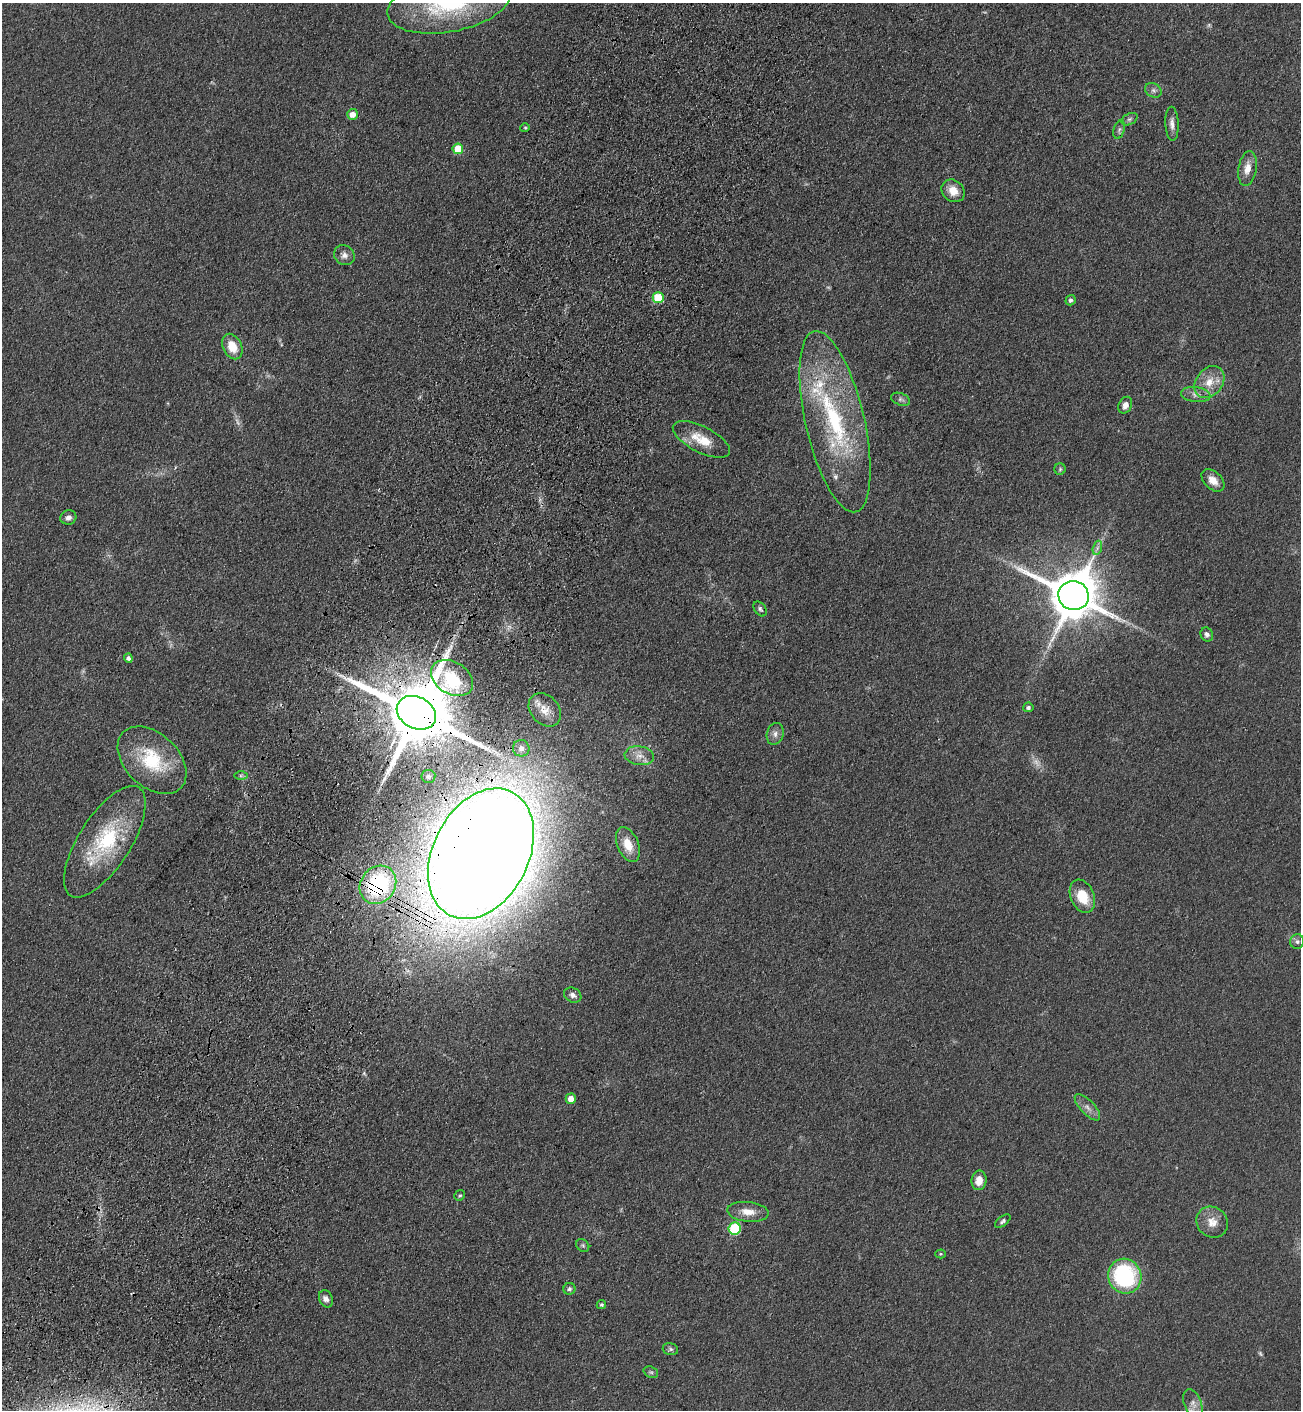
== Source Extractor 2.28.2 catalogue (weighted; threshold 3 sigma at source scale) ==
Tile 7 of 4 x 4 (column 3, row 2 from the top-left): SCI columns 2855-4153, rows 2879-4286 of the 5841 x 5757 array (HDU 1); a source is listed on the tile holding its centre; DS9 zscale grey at full resolution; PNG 1303 x 1412 px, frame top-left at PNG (2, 3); each listed source drawn as its Kron ellipse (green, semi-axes under 4 px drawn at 4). Shown black and unused: <1% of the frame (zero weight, under 3 of 4 exposures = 6% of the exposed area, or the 3 px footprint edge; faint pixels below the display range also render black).
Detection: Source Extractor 2.28.2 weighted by HDU 2 'WHT'; one run over the whole footprint, this tile lists its part. Background 0.119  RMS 0.0089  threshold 0.0402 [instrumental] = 3 sigma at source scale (4.5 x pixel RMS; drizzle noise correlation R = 1.50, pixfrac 1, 0.05/0.05 arcsec/px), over >= 5 px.
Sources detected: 73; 5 too faint to see at this stretch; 1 inside a brighter object's white glare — neither listed nor drawn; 5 inside a brighter listed object's ellipse — not listed separately; the other 62 listed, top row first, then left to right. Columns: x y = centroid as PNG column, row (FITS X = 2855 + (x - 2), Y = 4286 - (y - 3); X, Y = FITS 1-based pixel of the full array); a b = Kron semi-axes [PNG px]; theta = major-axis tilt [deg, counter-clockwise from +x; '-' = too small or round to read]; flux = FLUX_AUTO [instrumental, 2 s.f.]
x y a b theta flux
449 3 62 28 10 120
1153 90 9 7 -32 2.8
352 114 5 5 - 8
1129 119 8 5 27 2.4
1172 124 17 6 -87 5.5
525 128 4 4 - 1.1
1119 130 9 5 74 2.2
458 149 5 5 - 28
1247 168 18 9 81 9.7
953 191 12 10 -42 11
344 255 11 9 -38 5.1
658 298 5 5 - 41
1071 300 5 5 - 2.7
232 347 13 9 -63 17
1209 382 17 13 52 15
1196 394 15 7 -7 5.6
900 399 10 6 -20 2.4
1125 405 9 6 64 5.4
835 422 93 29 -77 140
701 439 31 13 -27 21
1060 469 6 5 - 1.6
1213 480 13 8 -43 9.1
68 517 8 7 - 4.1
1097 548 7 4 72 2.3
1074 595 15 14 - 4700
760 609 8 5 -55 2.1
1207 634 7 6 - 3.1
128 658 4 4 - 3
452 678 23 16 -31 31
1028 707 5 5 - 2.6
545 710 18 14 -48 12
416 713 21 15 -28 11000
775 734 11 8 73 4.6
521 748 8 8 - 4.1
639 756 15 9 -7 7.9
152 760 40 26 -44 56
241 775 7 4 0 1.9
428 776 7 6 - 2.2
105 842 64 26 57 80
628 845 18 10 -67 16
481 854 69 48 63 4000
378 885 20 17 53 110
1082 896 17 11 -66 23
1297 942 7 7 - 2.5
573 995 9 7 -29 4
571 1099 5 5 - 7.8
1087 1107 17 7 -46 5.8
979 1180 10 7 83 8.9
460 1195 5 5 - 1.5
748 1212 21 10 -6 11
1003 1221 9 5 37 2.1
1212 1222 16 15 - 11
735 1228 6 6 - 79
583 1245 7 6 - 1.8
941 1254 5 4 - 1
1125 1276 17 16 - 99
569 1289 6 6 - 2.1
326 1299 9 6 -65 4.1
601 1305 5 4 - 1.6
670 1349 8 6 -15 2
651 1372 7 5 -20 1.7
1193 1404 15 8 -68 7
Overlapping masked pixels (flux is a lower limit): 4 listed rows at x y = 658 298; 416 713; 481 854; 378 885
Isophote crosses this tile's border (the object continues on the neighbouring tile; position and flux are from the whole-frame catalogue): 1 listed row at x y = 449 3